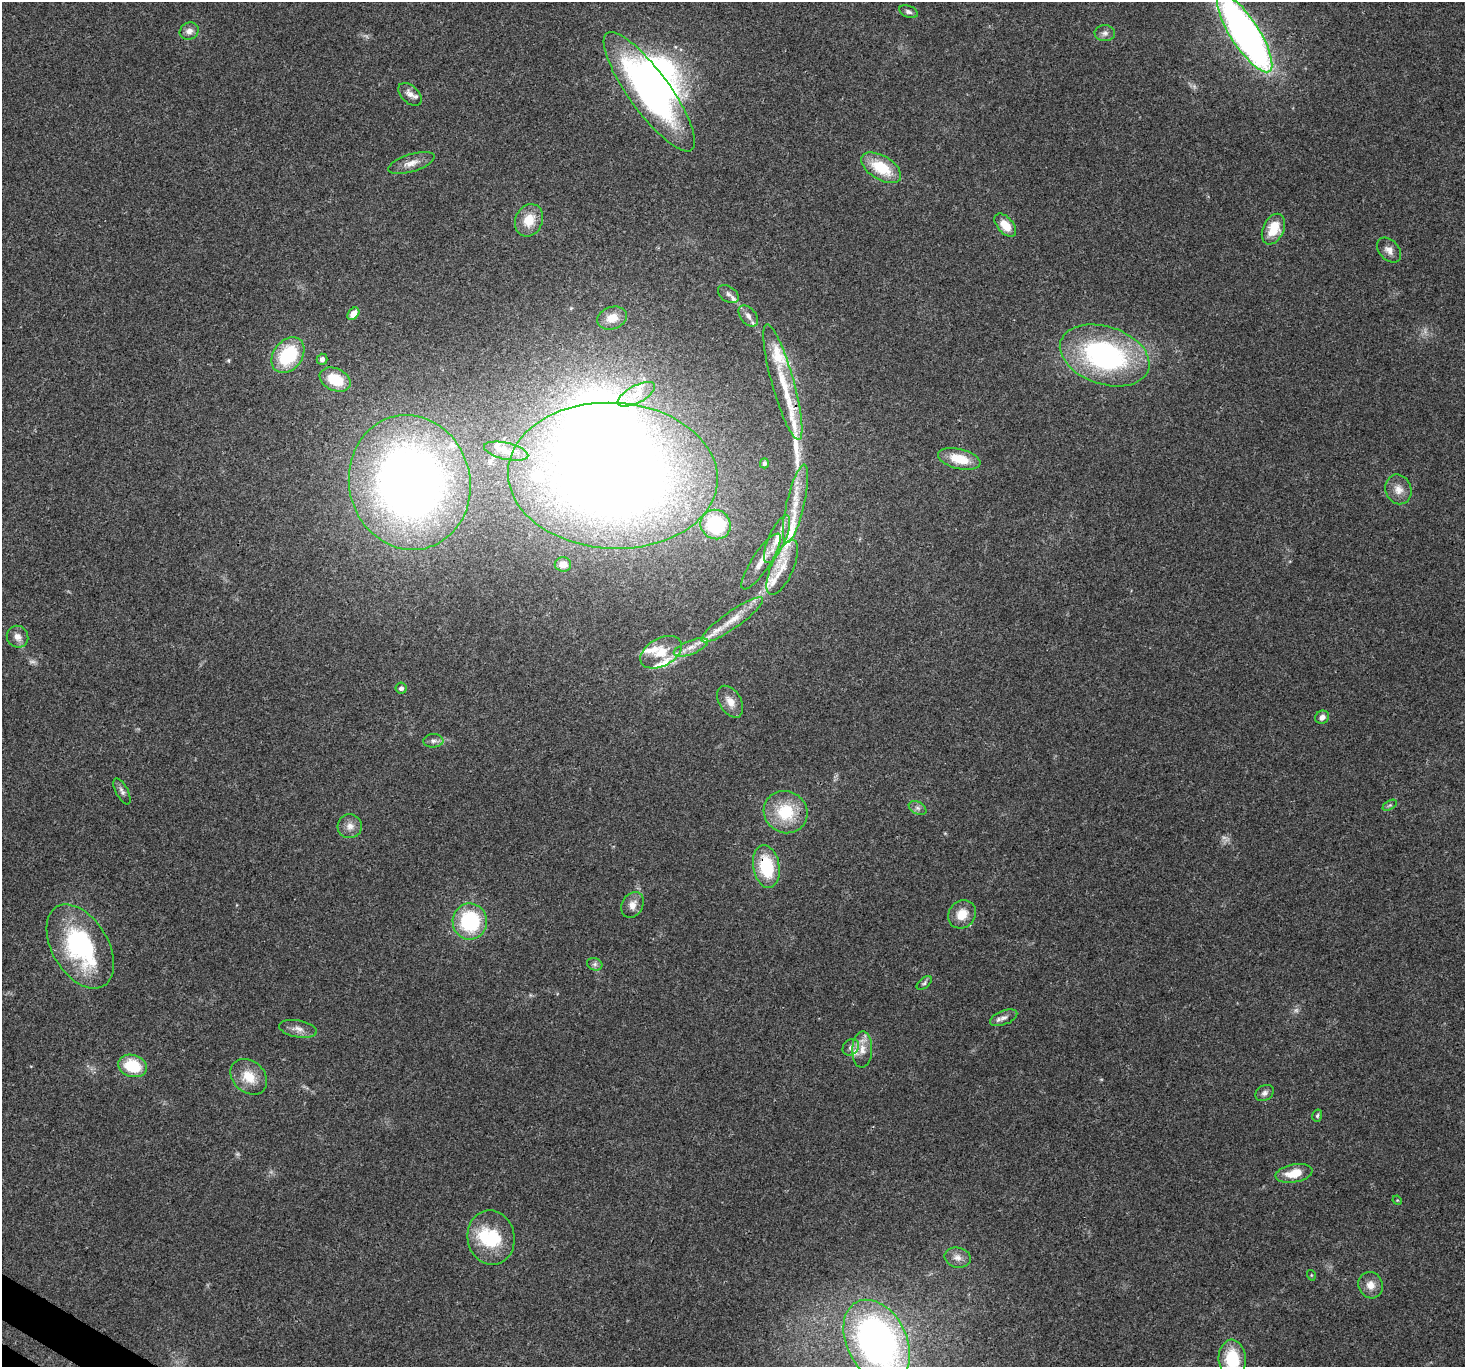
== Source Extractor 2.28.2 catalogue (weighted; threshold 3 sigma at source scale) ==
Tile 7 of 4 x 4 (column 3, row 2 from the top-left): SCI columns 2959-4421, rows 2970-4334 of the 5924 x 6005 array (HDU 1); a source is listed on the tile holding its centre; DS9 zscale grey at full resolution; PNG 1467 x 1369 px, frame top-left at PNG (2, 2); each listed source drawn as its Kron ellipse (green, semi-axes under 4 px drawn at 4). Shown black and unused: <1% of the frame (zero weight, under 3 of 4 exposures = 5% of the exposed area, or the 3 px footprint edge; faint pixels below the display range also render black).
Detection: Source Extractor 2.28.2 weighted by HDU 2 'WHT'; one run over the whole footprint, this tile lists its part. Background 0.0555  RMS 0.0041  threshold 0.0184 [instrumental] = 3 sigma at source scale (4.5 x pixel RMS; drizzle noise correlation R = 1.50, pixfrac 1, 0.0396/0.0396 arcsec/px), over >= 5 px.
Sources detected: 95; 3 too faint to see at this stretch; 3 inside a brighter object's white glare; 2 long thin detections or spike segments (spike, bleed or trail) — neither listed nor drawn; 17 inside a brighter listed object's ellipse — not listed separately; the other 70 listed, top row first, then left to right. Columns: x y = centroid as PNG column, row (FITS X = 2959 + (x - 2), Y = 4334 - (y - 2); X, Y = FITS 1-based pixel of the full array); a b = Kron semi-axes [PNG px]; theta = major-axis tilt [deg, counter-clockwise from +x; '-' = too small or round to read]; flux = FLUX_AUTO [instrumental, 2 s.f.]
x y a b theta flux
908 12 9 6 -23 1.2
189 31 10 8 29 2.3
1105 33 10 8 -2 1.7
1245 33 46 14 -57 240
649 92 72 20 -54 110
410 94 14 8 -43 2.9
411 163 24 8 17 4.3
881 168 22 12 -31 15
529 220 17 13 65 8
1005 225 13 8 -48 7
1273 229 16 10 64 10
1389 250 14 10 -46 2.9
728 294 11 7 -34 1.9
353 314 7 5 50 4.6
748 316 12 7 -51 2.4
612 318 15 11 19 4.9
288 355 19 14 52 27
1105 355 46 29 -18 84
322 359 5 5 - 1.8
335 379 16 11 -24 14
783 382 60 11 -74 15
636 394 20 8 28 5.8
506 451 23 8 -12 4.7
959 459 22 10 -14 10
764 463 5 4 - 1.1
613 476 105 73 -3 620
410 482 68 60 -77 330
1398 489 15 13 -68 4.4
795 504 40 9 77 12
716 524 15 14 - 34
777 539 26 8 66 6.8
761 561 33 9 57 6.5
563 564 8 7 - 2.3
782 567 30 11 66 7.9
732 620 37 8 35 8
18 637 11 10 - 2.9
691 647 18 7 21 4.2
661 652 22 14 29 9
401 688 5 5 - 1.4
730 702 17 11 -59 4.5
1322 717 7 6 - 2.2
433 741 10 6 4 1.6
122 791 14 6 -62 1.6
1390 805 8 4 31 0.71
917 808 9 6 -27 1.5
786 812 22 21 - 18
350 826 12 12 - 3.3
766 866 22 13 -80 21
632 905 14 10 63 3.6
962 914 15 13 46 6.5
470 921 18 17 - 33
80 946 46 28 -59 56
595 964 8 6 -20 1.1
924 983 9 5 40 0.87
1004 1018 14 7 20 2.2
298 1029 19 8 -10 3.2
851 1047 9 7 46 1.8
862 1049 18 10 88 4.6
132 1066 15 11 -17 15
249 1077 20 15 -42 8.8
1265 1093 10 7 31 1.5
1317 1116 6 5 - 0.72
1294 1173 19 9 11 7.9
1397 1200 5 4 - 0.39
491 1238 27 23 -80 21
958 1258 13 10 -13 3
1311 1275 5 3 - 0.35
1371 1285 13 12 - 4.1
877 1341 44 30 -63 170
1232 1359 19 13 -85 18
Overlapping masked pixels (flux is a lower limit): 1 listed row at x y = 766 866
Isophote crosses this tile's border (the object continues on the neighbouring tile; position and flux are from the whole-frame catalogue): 3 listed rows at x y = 1245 33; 877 1341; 1232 1359